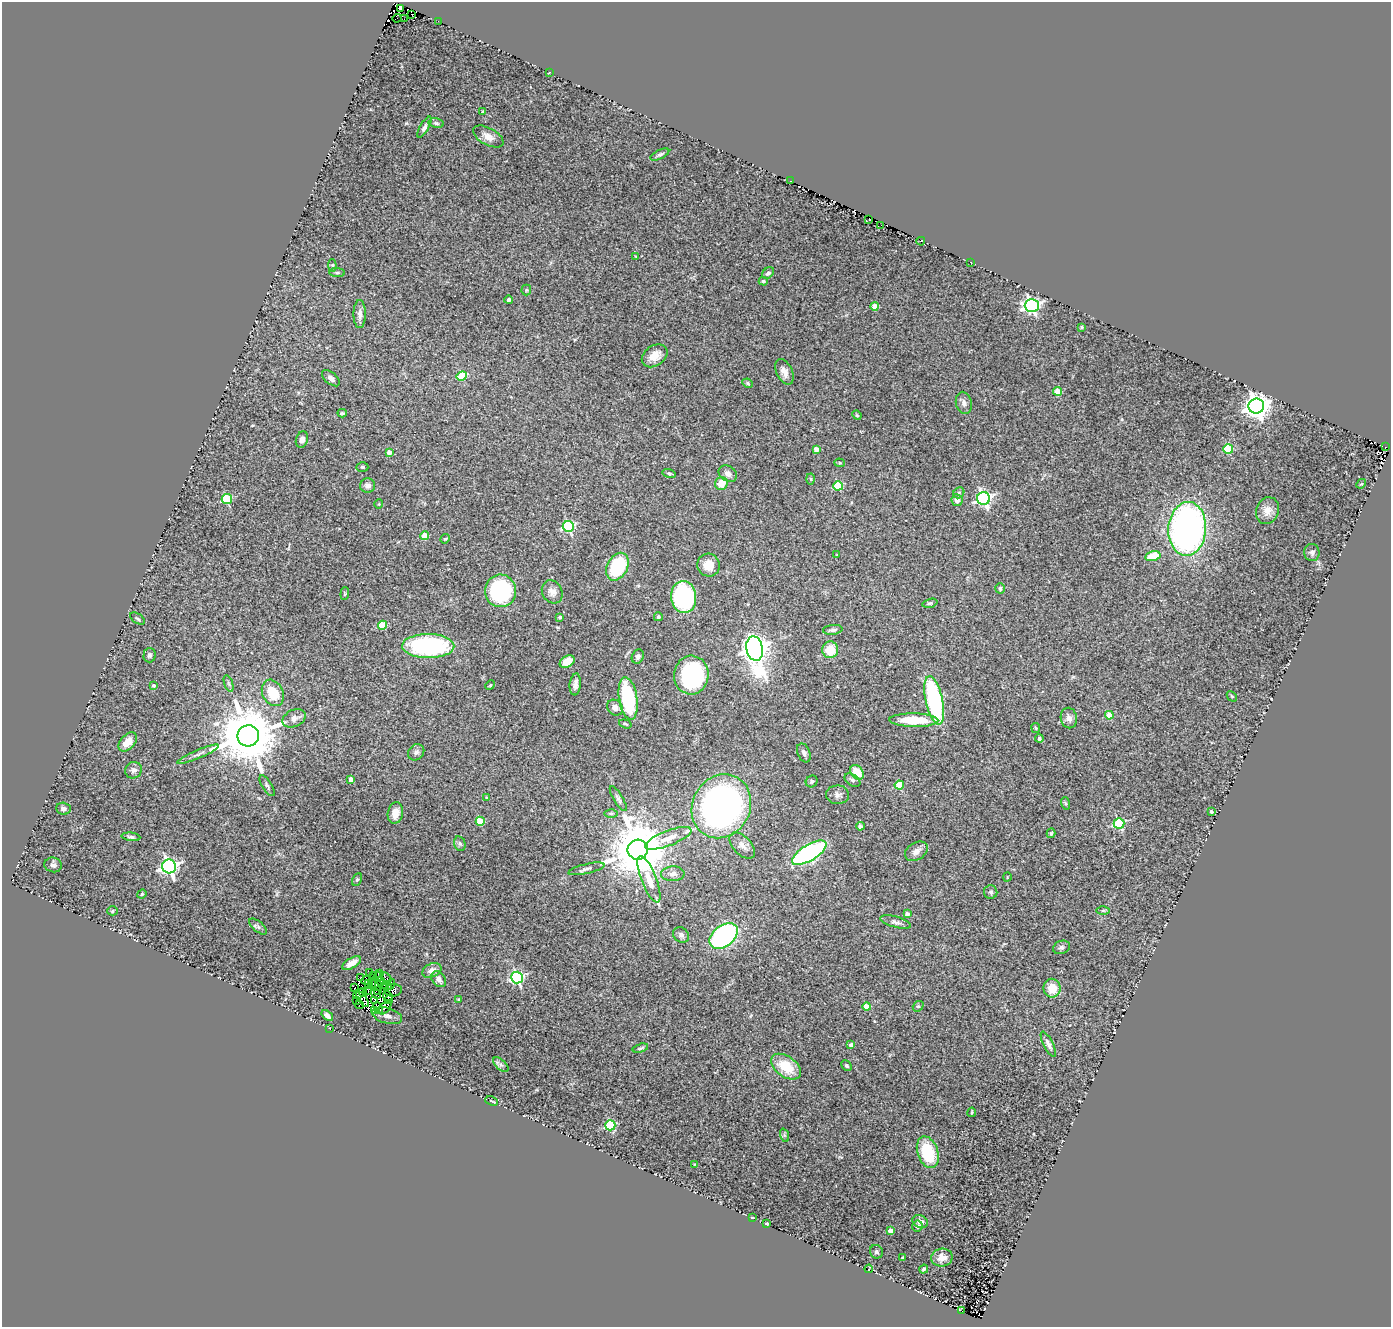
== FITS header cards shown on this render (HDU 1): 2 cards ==
NAXIS1  =                 1389
NAXIS2  =                 1325

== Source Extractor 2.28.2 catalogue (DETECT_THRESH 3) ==
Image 1389 x 1325 px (HDU 1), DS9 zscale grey, 1 PNG px = 1 image px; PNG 1393 x 1329 px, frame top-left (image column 1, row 1325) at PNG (2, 2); each listed source drawn as its Kron ellipse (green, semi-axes under 4 px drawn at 4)
Background 0.086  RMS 0.021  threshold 0.0637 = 3 sigma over >= 5 px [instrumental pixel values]
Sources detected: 222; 10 with non-positive FLUX_AUTO (blend fragments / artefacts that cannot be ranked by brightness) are neither listed nor drawn; the other 212 listed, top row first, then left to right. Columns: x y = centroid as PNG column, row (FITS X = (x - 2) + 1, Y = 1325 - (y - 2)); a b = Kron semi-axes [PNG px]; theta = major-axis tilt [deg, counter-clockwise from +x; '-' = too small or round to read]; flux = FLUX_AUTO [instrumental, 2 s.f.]
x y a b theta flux
400 9 3 2 - 37
411 15 2 2 - 1.1
397 18 4 2 - 16
404 19 3 2 - 0.0045
438 21 2 2 - 2
549 72 3 2 - 6.4
483 111 4 3 - 1.8
436 123 7 5 -11 2.9
424 127 12 4 60 5.4
488 136 17 8 -29 11
660 154 10 4 26 3.2
791 181 3 2 - 1.8
869 219 3 2 - 14
881 225 2 2 - 3.3
921 241 4 2 - 0.97
636 257 4 3 - 1.3
971 262 2 2 - 1.4
332 265 6 4 -84 1.9
337 273 8 4 -3 2.7
768 273 7 5 39 3.4
763 281 4 4 - 2.5
526 290 5 5 - 2
509 300 4 3 - 3.2
875 306 4 4 - 27
1032 306 7 6 - 360
360 314 14 6 90 8.3
1081 327 4 3 - 1.5
655 356 14 10 35 19
784 372 14 8 -64 9.9
462 376 5 4 - 50
331 378 10 5 -41 5.9
748 383 5 4 - 1.9
1058 391 4 4 - 41
964 403 11 8 -77 6.9
1256 406 8 7 - 1400
342 413 4 4 - 2
857 415 5 4 - 1.7
302 439 8 6 71 6.3
1385 447 3 2 - 7.9
816 449 4 4 - 13
1228 449 5 4 - 72
389 452 4 4 - 10
840 463 5 4 - 1.8
362 467 6 4 -2 2.3
669 473 6 4 -15 2.1
728 474 10 7 -33 7.7
811 479 5 3 - 1.7
721 483 6 6 - 19
1361 484 5 4 - 1.5
368 486 7 7 - 7
838 486 5 4 - 72
959 493 6 5 - 2.9
227 499 5 5 - 80
984 499 6 6 - 350
957 500 6 5 - 9.2
379 504 4 3 - 1.1
1267 511 14 11 67 14
568 527 5 5 - 190
1187 529 27 19 86 560
425 536 4 4 - 30
445 539 5 4 - 1.5
1312 552 8 7 - 4.6
837 555 3 2 - 1.1
1153 556 8 5 14 33
708 565 11 11 - 20
617 567 14 10 63 99
1000 588 5 5 - 3
500 591 16 15 - 140
552 592 12 10 -61 9.2
345 593 6 4 85 1.8
684 597 16 12 -85 210
930 603 7 4 15 2.6
560 617 3 3 - 4.2
658 617 4 4 - 2.1
138 619 8 5 -36 2.6
382 625 4 4 - 51
833 630 10 5 6 3.9
428 646 26 12 -1 200
755 649 12 8 -79 1800
830 650 8 8 - 29
150 655 7 6 - 3.3
638 656 7 5 64 4
567 662 8 5 31 18
691 675 19 17 87 190
229 683 9 4 -71 2.8
575 684 11 5 84 7.7
154 685 3 3 - 3.7
490 685 5 4 - 1.5
273 693 14 10 -63 38
1232 696 6 3 -46 1.5
628 699 21 9 -81 110
934 700 25 8 -78 190
615 708 8 7 - 6.8
1109 715 4 4 - 32
294 718 12 8 25 8.8
1069 718 10 8 -79 6.8
914 720 24 6 -1 53
625 724 6 4 -16 2.1
1036 728 5 4 - 1.8
248 736 11 10 - 11000
1039 738 4 4 - 2.4
128 742 11 7 48 16
416 752 9 7 43 5
804 753 10 6 -66 5.2
198 754 22 3 23 6.3
133 770 9 8 - 5.4
857 772 8 6 -49 27
351 779 4 4 - 9.5
852 780 9 5 -34 3.6
812 781 6 5 - 2.8
899 785 4 4 - 71
267 786 12 5 -56 3.3
838 795 11 9 -3 6.6
486 797 3 3 - 1.1
618 799 14 4 -59 4.3
1065 803 6 4 -72 1.7
721 806 33 29 61 530
63 809 7 6 - 4.4
1211 812 3 3 - 2.1
395 813 11 7 79 16
611 814 6 4 -1 2.3
480 821 4 4 - 49
1119 823 5 5 - 130
860 826 4 4 - 4.2
1051 833 5 3 - 2.1
131 837 9 4 -7 3.2
668 838 25 7 21 24
460 844 7 5 -73 3
742 846 16 9 -46 9.5
638 850 10 10 - 12000
916 851 12 8 32 8.7
809 853 19 8 31 280
53 865 9 7 -13 4.3
169 866 7 7 - 440
586 869 18 5 13 5.5
673 874 12 7 3 7.6
1007 877 4 3 - 1.1
649 879 25 7 -69 22
357 880 6 4 61 2.2
991 892 7 6 - 3.2
142 894 4 4 - 1.5
1103 910 6 4 0 2.1
112 911 5 4 - 2
907 914 4 4 - 5.3
895 922 16 5 -15 6.3
258 927 11 5 -40 3.3
681 935 8 7 - 4.7
724 936 16 10 37 230
1061 947 9 6 18 4.2
352 963 10 5 31 12
432 970 10 7 23 8.9
369 973 3 2 - 4.9
379 974 3 2 - 3
374 976 2 2 - 1.2
378 977 5 3 - 3.1
361 978 3 3 - 1.2
386 978 7 3 -50 5.6
517 978 6 6 - 220
439 979 9 6 -52 7.7
366 980 5 2 - 2.8
381 981 4 2 - 1.2
368 983 3 2 - 0.65
372 984 3 2 - 1.8
391 984 5 2 - 1.1
376 985 6 5 - 6.4
387 985 6 4 -14 2.3
354 988 3 2 - 5.8
1052 988 9 8 - 23
378 990 3 2 - 1.9
393 990 9 6 5 5.9
368 991 3 2 - 4.1
363 992 4 3 - 0.97
376 993 6 2 -49 0.27
359 994 6 3 42 1.6
388 996 5 3 - 6.3
363 999 9 4 -54 0.76
459 999 4 3 - 2.1
356 1000 4 2 - 1.7
389 1000 4 2 - 2
375 1001 3 2 - 1.8
360 1005 4 3 - 8.3
918 1006 5 5 - 2.2
867 1007 4 4 - 35
378 1008 6 2 -64 3.4
385 1008 8 4 49 5.3
375 1011 3 2 - 0.55
327 1016 7 4 -39 4.8
387 1016 15 7 -15 2.4
330 1029 2 2 - 8.3
1048 1044 14 5 -63 5.8
851 1045 4 4 - 4.5
640 1048 8 3 16 2.3
501 1065 9 5 -44 4
847 1066 6 4 -46 2.3
786 1067 17 10 -35 40
492 1101 7 2 -23 1
972 1112 4 2 - 1.5
610 1125 5 5 - 99
784 1135 7 4 -71 2.7
928 1152 16 10 -72 65
695 1164 4 3 - 1.1
752 1218 3 2 - 0.85
920 1221 8 6 -26 8
767 1224 3 3 - 1.8
917 1226 5 5 - 2.9
890 1231 4 4 - 15
876 1252 7 6 - 2.9
903 1257 3 3 - 1.8
942 1258 11 9 10 13
869 1269 4 2 - 1
924 1269 5 3 - 2.1
962 1311 3 2 - 1.3
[10 non-positive-flux detections neither listed nor drawn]